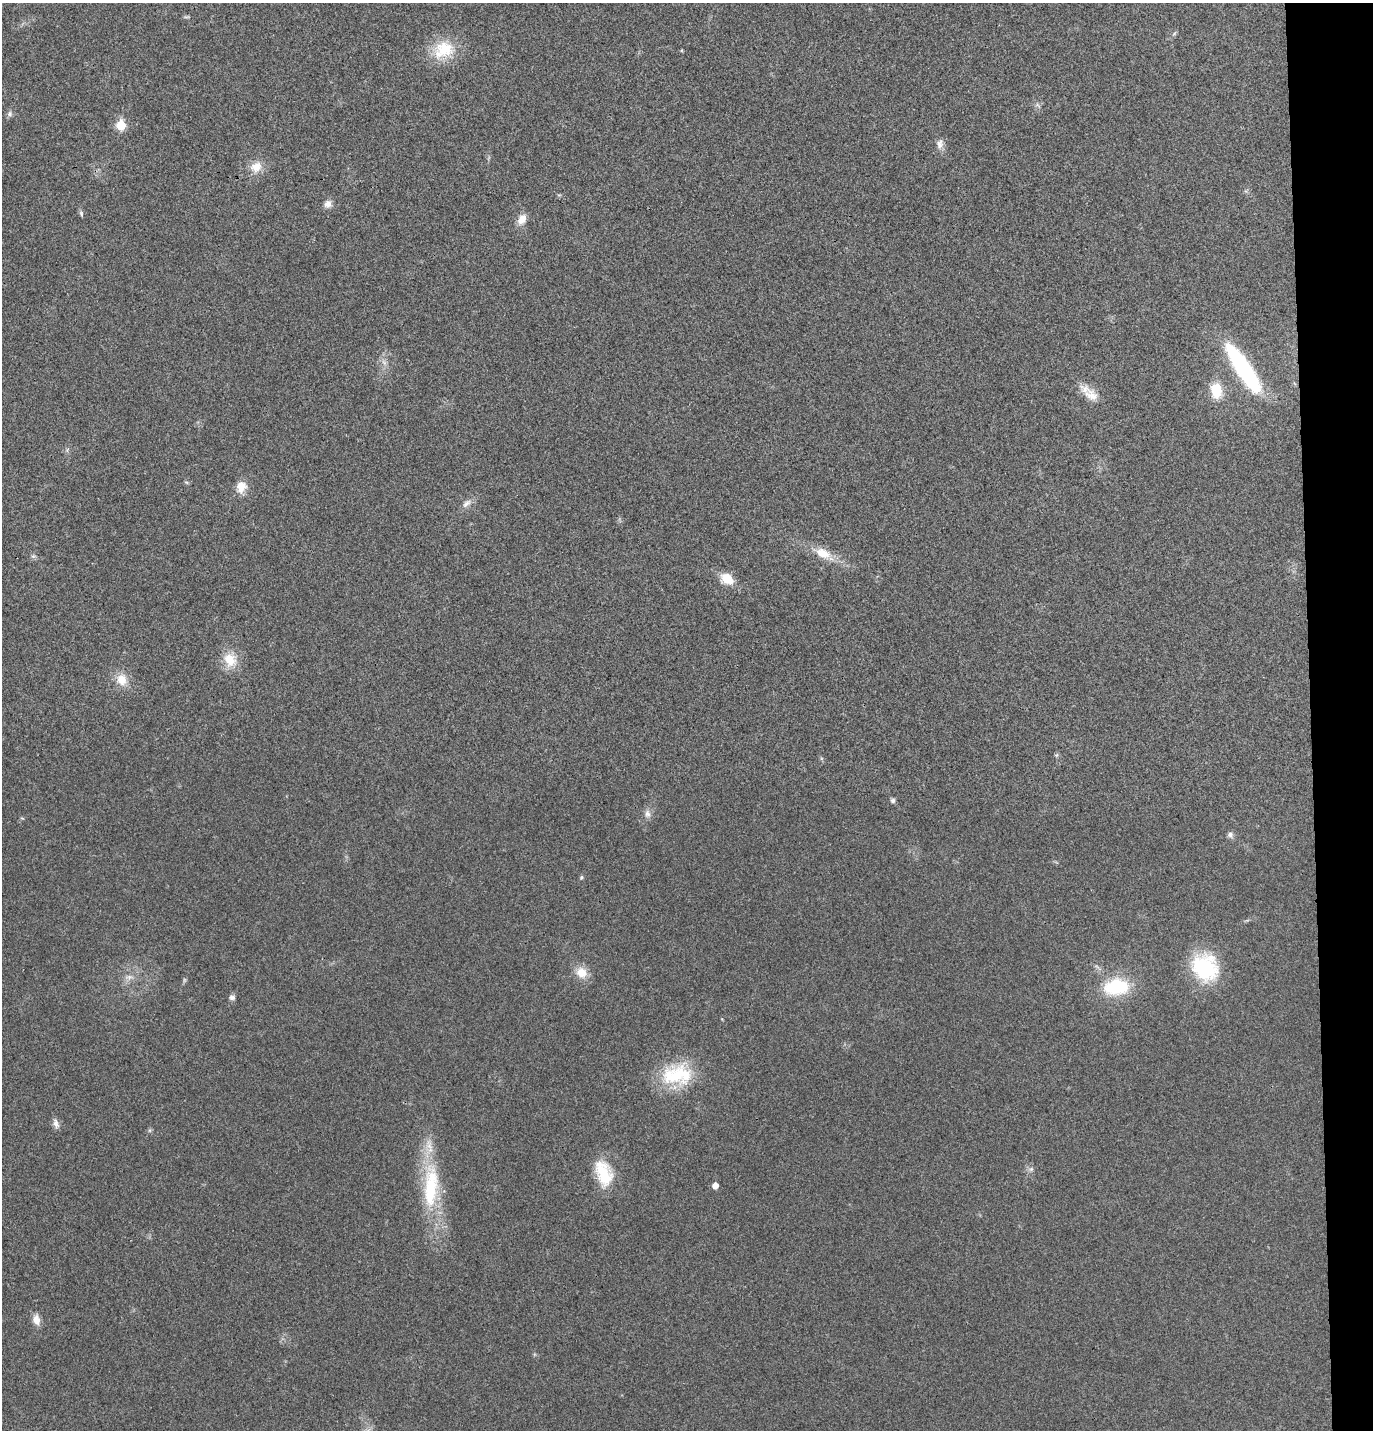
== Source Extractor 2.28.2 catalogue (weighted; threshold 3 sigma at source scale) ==
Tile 6 of 3 x 3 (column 3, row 2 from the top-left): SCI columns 2872-4242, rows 1437-2864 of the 4373 x 4297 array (HDU 1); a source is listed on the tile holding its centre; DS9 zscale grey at full resolution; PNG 1375 x 1432 px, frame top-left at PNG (2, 3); no overlay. Shown black and unused: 5% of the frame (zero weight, under 3 of 4 exposures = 6% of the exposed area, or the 3 px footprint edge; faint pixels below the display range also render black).
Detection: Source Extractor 2.28.2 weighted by HDU 2 'WHT'; one run over the whole footprint, this tile lists its part. Background 0.0298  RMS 0.006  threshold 0.0268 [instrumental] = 3 sigma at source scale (4.5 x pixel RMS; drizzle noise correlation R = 1.50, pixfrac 1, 0.05/0.05 arcsec/px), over >= 5 px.
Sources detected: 37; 1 too faint to see at this stretch — not listed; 1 inside a brighter listed object's ellipse — not listed separately; the other 35 listed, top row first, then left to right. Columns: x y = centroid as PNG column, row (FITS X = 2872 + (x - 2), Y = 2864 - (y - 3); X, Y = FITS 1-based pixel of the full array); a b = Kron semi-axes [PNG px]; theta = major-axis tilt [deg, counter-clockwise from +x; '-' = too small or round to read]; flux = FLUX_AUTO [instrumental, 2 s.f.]
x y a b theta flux
444 50 30 23 22 22
9 114 8 7 - 1.7
121 125 6 5 - 26
940 144 14 9 87 3.7
256 167 17 14 29 8.1
328 204 10 9 - 3.3
81 213 9 4 -65 1.1
522 219 15 10 56 5.2
384 362 8 5 -45 1.9
1243 367 56 13 -57 78
1216 390 16 11 -82 16
1091 395 25 14 -36 9.1
186 482 6 4 -18 0.73
241 487 15 12 79 7.1
466 503 15 8 44 3.4
823 553 24 13 -23 11
727 579 16 11 -31 10
230 660 18 14 -57 13
122 680 14 13 - 8.9
893 800 6 5 - 1.5
647 814 12 8 90 3
1230 835 8 8 - 1.9
581 877 6 5 - 0.87
1204 968 36 28 -42 41
581 973 14 12 -39 8.7
129 977 12 6 0 2.9
1116 987 26 16 7 36
232 997 8 7 - 1.8
677 1075 42 27 4 37
56 1124 12 7 -76 3
1031 1169 7 5 44 1.5
604 1173 33 19 -73 23
715 1185 5 5 - 5.1
431 1187 69 21 87 49
36 1320 11 8 -77 5.2